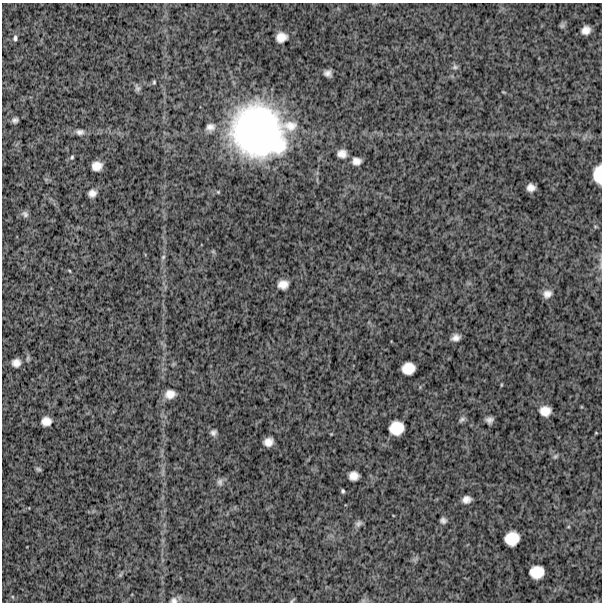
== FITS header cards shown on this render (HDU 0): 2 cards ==
NAXIS1  =                  600
NAXIS2  =                  600

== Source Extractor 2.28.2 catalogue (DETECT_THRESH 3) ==
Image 600 x 600 px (HDU 0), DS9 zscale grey, 1 PNG px = 1 image px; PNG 604 x 604 px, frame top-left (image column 1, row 600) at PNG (2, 3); no overlay
Background 1220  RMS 310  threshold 932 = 3 sigma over >= 5 px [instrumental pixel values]
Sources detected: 56; all 56 listed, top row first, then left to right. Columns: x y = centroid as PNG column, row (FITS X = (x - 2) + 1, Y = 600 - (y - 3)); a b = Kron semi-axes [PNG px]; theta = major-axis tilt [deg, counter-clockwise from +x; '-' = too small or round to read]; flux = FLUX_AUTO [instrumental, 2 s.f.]
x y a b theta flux
562 26 7 7 - 4.0e+04
586 30 8 7 - 1.6e+05
281 37 10 9 - 2.0e+05
15 38 8 5 89 5.3e+04
455 67 8 7 - 5.4e+04
328 73 7 6 - 9.6e+04
154 82 5 3 - 2.8e+04
137 88 9 6 -72 6.0e+04
503 92 4 3 - 1.9e+04
15 120 6 5 - 6.4e+04
210 127 13 11 16 1.5e+05
259 131 52 47 -30 6.9e+06
80 132 12 8 -5 1.0e+05
342 154 11 9 0 1.5e+05
72 157 7 4 80 3.3e+04
356 161 9 8 - 1.4e+05
97 166 9 8 - 2.1e+05
598 174 16 8 90 3.5e+05
531 188 7 7 - 1.3e+05
218 192 5 4 - 2.3e+04
92 193 9 8 - 1.2e+05
25 214 10 7 -34 7.2e+04
163 257 6 5 - 3.8e+04
69 271 5 3 - 1.9e+04
283 284 10 9 - 1.9e+05
547 294 10 8 16 1.3e+05
456 338 8 6 19 1.2e+05
16 363 8 8 - 1.4e+05
408 368 12 10 15 3.2e+05
501 385 5 3 - 1.9e+04
170 394 11 9 11 2.0e+05
545 411 10 9 - 2.4e+05
462 419 9 6 32 5.7e+04
489 420 7 6 - 9.1e+04
46 421 9 8 - 1.8e+05
396 428 13 12 - 4.2e+05
213 432 8 7 - 6.8e+04
596 433 4 2 - 1.4e+04
331 434 3 3 - 1.5e+04
268 442 9 7 20 1.6e+05
555 456 7 5 41 4.1e+04
38 469 6 4 -16 4.0e+04
354 476 9 8 - 1.7e+05
220 482 10 7 -88 7.3e+04
343 491 4 3 - 3.3e+04
466 499 8 7 - 1.3e+05
443 520 5 5 - 6.9e+04
358 523 10 7 34 6.9e+04
512 538 13 12 - 4.1e+05
415 559 9 4 37 4.8e+04
537 572 13 11 8 3.7e+05
120 575 6 5 - 3.3e+04
13 597 6 3 -70 2.5e+04
174 600 9 7 -9 7.2e+04
292 601 8 3 49 2.5e+04
363 601 7 4 19 3.7e+04
At the frame edge (FLAGS 8, measured only in part): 3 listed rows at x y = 598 174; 174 600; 292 601